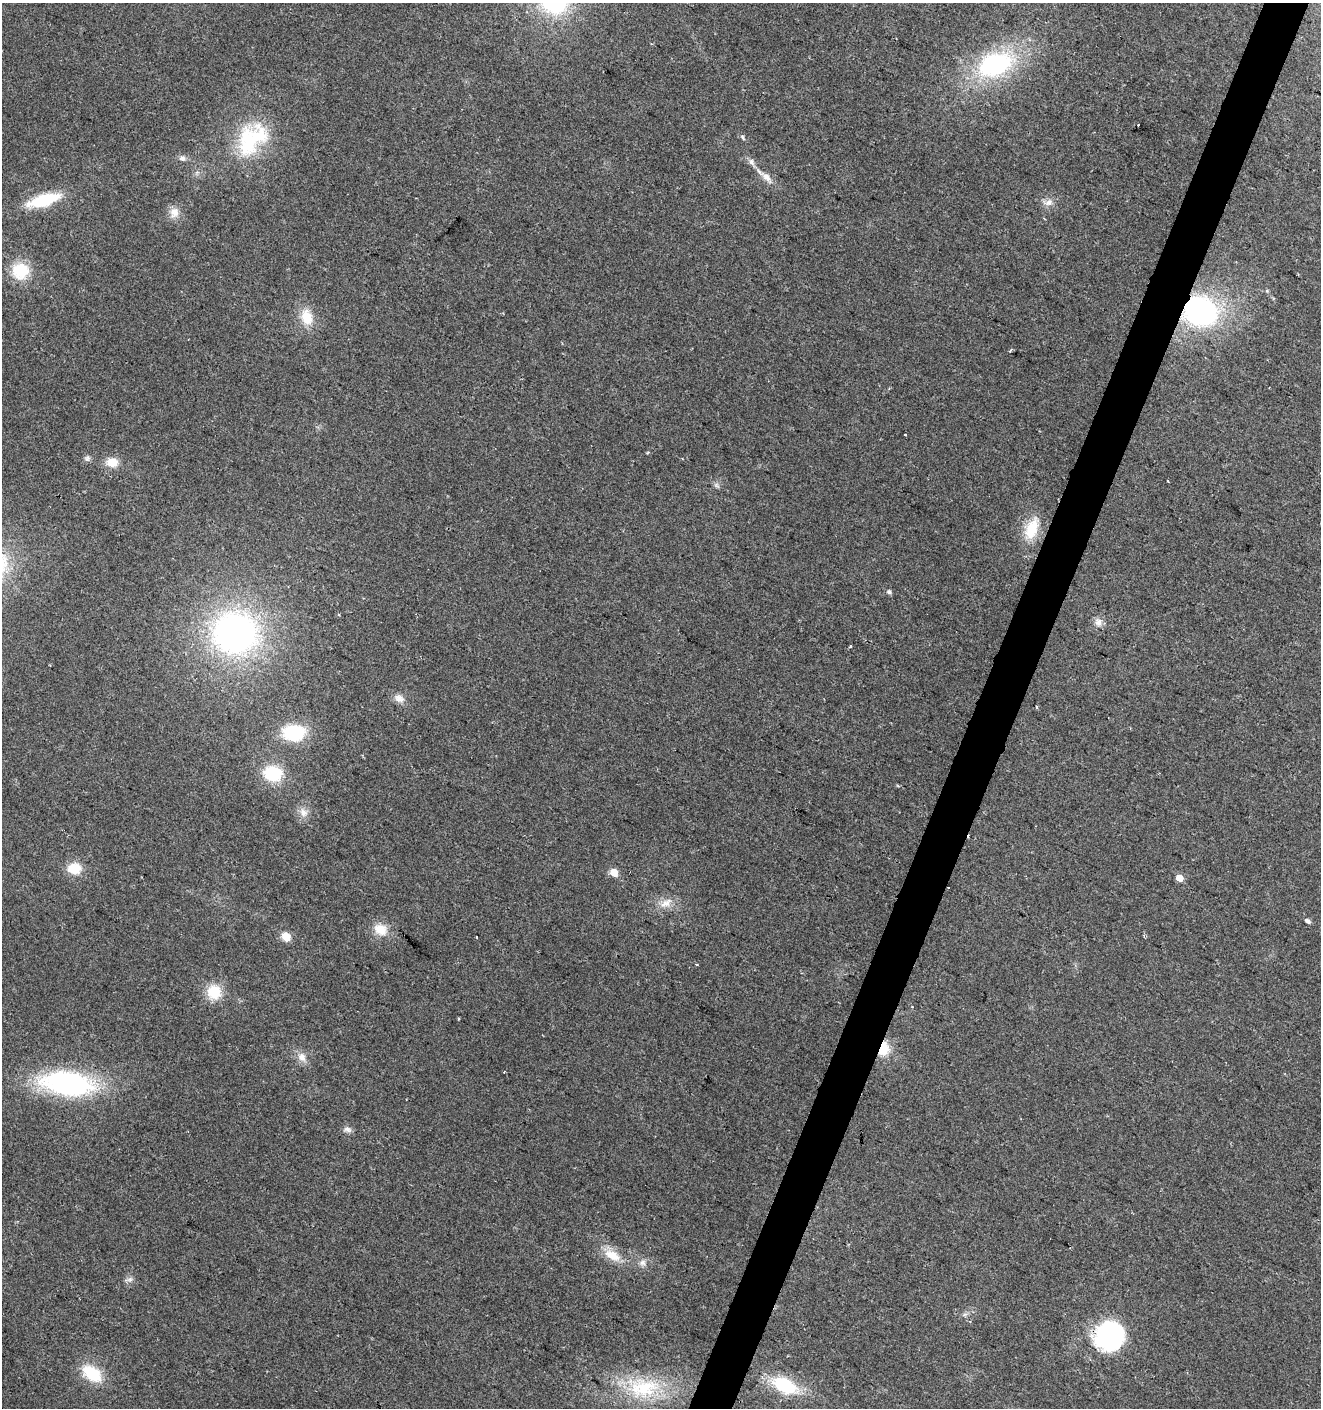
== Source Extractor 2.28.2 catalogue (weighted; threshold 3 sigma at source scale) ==
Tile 10 of 4 x 4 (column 2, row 3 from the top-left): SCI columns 1590-2908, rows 1407-2812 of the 5750 x 5630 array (HDU 1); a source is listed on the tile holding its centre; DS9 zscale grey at full resolution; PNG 1323 x 1410 px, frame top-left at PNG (2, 3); no overlay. Shown black and unused: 3% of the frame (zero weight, under 2 of 3 exposures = <1% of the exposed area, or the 3 px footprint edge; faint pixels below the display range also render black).
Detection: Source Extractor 2.28.2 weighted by HDU 2 'WHT'; one run over the whole footprint, this tile lists its part. Background 0.0782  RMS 0.0098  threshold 0.0443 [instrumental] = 3 sigma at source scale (4.5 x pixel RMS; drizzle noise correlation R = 1.50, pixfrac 1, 0.0396/0.0396 arcsec/px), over >= 5 px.
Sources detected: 53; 1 too faint to see at this stretch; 5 cosmic-ray / hot-pixel residue — not listed; the other 47 listed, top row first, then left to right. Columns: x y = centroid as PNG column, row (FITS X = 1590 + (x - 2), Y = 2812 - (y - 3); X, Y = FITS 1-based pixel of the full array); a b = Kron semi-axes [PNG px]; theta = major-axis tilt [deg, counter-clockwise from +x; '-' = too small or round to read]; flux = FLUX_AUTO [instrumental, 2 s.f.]
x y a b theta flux
995 64 33 21 22 140
743 137 8 4 -51 2.1
252 139 52 35 52 88
182 158 10 8 -23 4.2
751 162 11 7 -60 4.3
767 177 17 9 -47 8.8
44 200 30 11 16 58
1049 202 12 9 43 6.4
174 212 14 12 74 10
20 271 18 17 - 37
1200 311 28 24 -18 200
307 317 21 14 -74 22
87 458 8 7 - 3
112 462 14 11 -5 14
1168 481 3 2 - 0.98
1032 529 29 14 67 29
889 592 5 5 - 2.9
1098 622 11 11 - 6.6
235 633 53 48 -5 320
850 646 3 3 - 2.8
399 698 14 9 -28 7.3
293 733 21 15 -2 60
273 774 16 13 -13 52
303 812 13 10 -60 7.7
74 868 13 11 -1 23
614 872 5 5 - 27
1179 878 5 5 - 18
666 903 20 11 27 12
1307 921 7 5 -31 2.8
380 929 19 14 -25 17
1144 936 4 3 - 1.3
286 937 12 10 -54 10
696 964 4 2 - 0.86
214 992 19 18 - 24
883 1048 16 11 79 23
302 1057 14 11 -53 8.7
504 1072 3 2 - 0.94
67 1083 55 24 -7 190
347 1129 11 7 -14 4.2
612 1255 25 12 -29 20
642 1263 10 9 - 5.1
130 1279 9 7 36 3.8
965 1314 9 4 19 2.3
1109 1336 32 31 - 130
92 1373 20 12 -39 44
785 1385 27 15 -26 61
645 1389 43 33 3 75
Overlapping masked pixels (flux is a lower limit): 3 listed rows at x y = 1200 311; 883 1048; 1109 1336